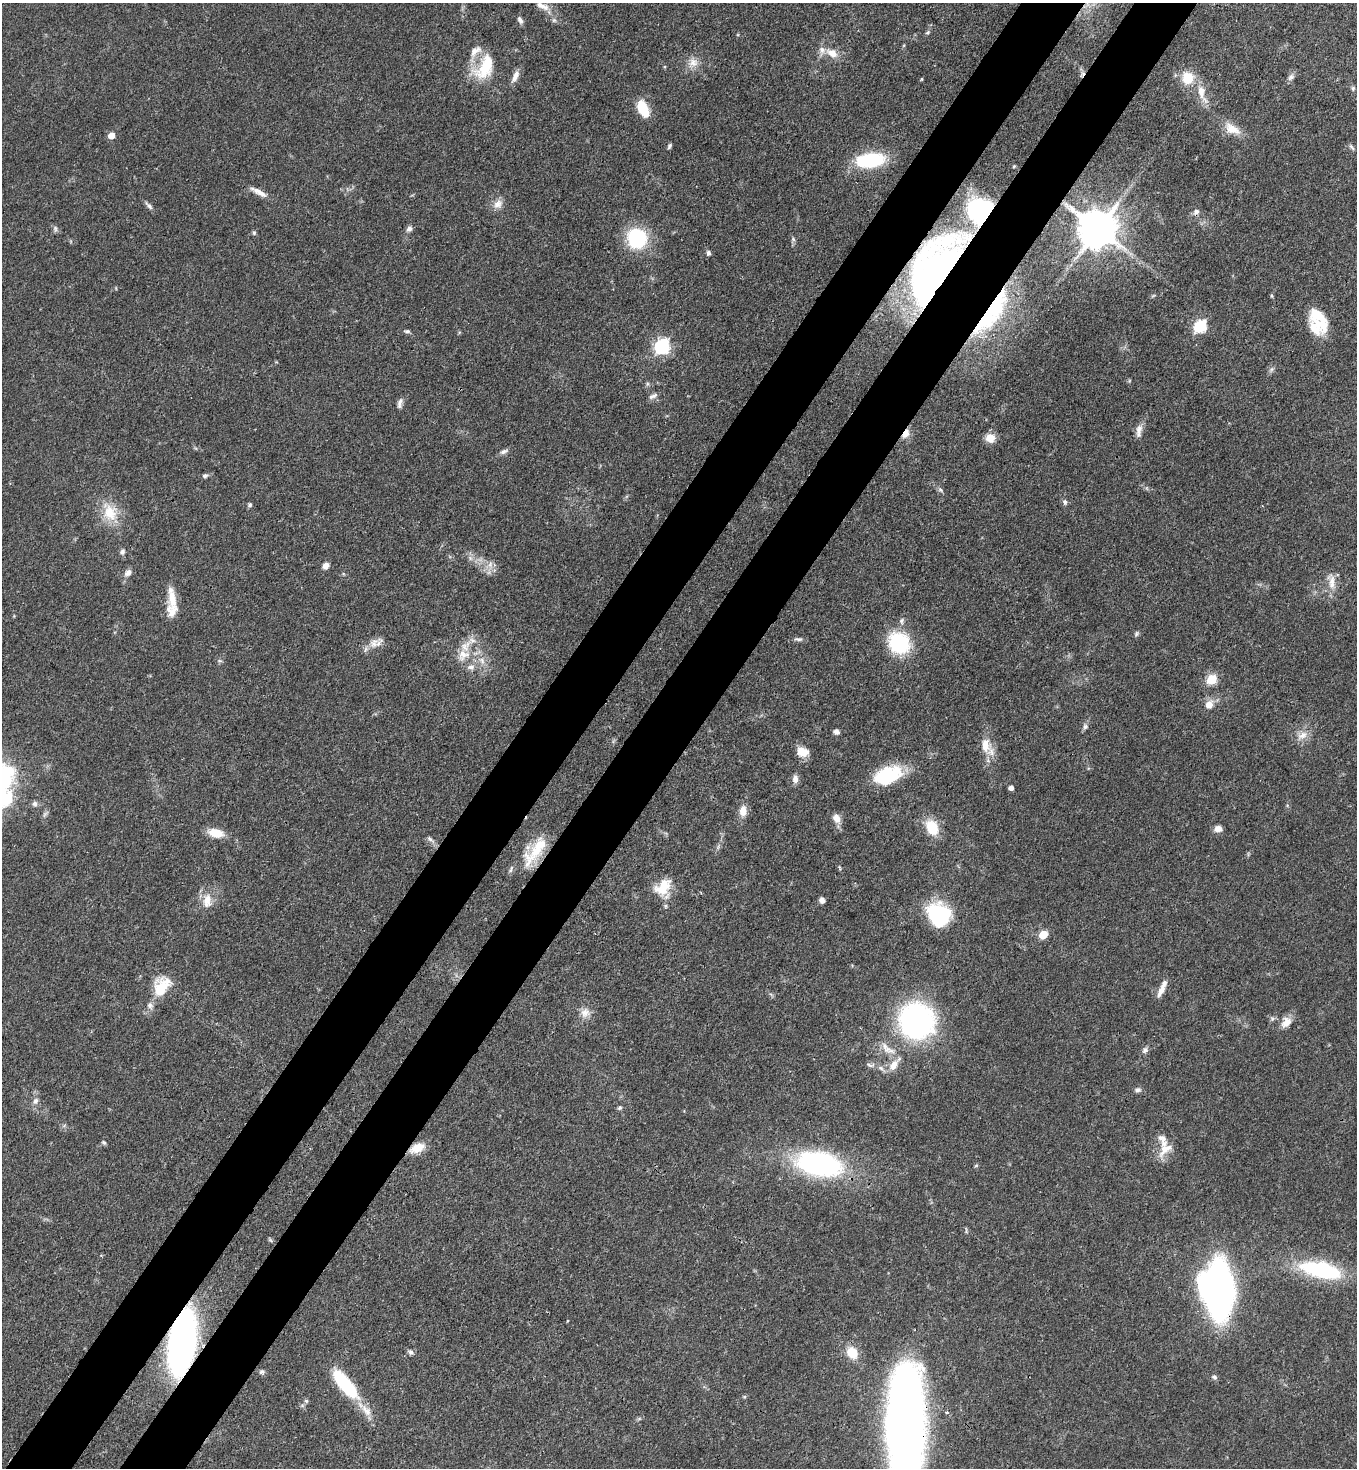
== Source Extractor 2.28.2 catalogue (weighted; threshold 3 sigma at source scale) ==
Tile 7 of 4 x 4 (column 3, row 2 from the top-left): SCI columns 2934-4288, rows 2993-4458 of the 6007 x 5985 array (HDU 1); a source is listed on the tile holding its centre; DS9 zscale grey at full resolution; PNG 1359 x 1470 px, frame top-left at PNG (2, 3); no overlay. Shown black and unused: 10% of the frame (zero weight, under 3 of 4 exposures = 7% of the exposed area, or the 3 px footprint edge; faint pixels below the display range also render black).
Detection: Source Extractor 2.28.2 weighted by HDU 2 'WHT'; one run over the whole footprint, this tile lists its part. Background 0.0745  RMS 0.0039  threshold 0.0175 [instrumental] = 3 sigma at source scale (4.5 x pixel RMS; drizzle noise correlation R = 1.50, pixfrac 1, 0.05/0.05 arcsec/px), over >= 5 px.
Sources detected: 137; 1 inside a brighter object's white glare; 1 cosmic-ray / hot-pixel residue — not listed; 15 inside a brighter listed object's ellipse — not listed separately; the other 120 listed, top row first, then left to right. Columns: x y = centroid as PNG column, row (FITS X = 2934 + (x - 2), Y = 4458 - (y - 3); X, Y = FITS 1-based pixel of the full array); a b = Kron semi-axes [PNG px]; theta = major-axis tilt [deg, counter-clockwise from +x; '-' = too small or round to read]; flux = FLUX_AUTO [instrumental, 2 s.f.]
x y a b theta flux
542 6 22 8 -26 3.7
520 20 10 5 -62 1.3
554 20 7 6 - 0.88
928 32 7 4 31 0.63
832 53 17 10 -33 5
693 63 15 13 46 4.1
485 67 36 21 60 16
515 76 17 6 65 2.9
1291 77 11 7 45 1.5
1187 78 12 11 - 10
922 79 4 3 - 0.36
1353 88 6 5 - 0.66
1201 92 24 9 -80 5.6
643 109 17 9 -63 13
1232 129 23 12 -30 5.9
111 135 5 5 - 5
669 146 6 4 65 0.76
1352 147 10 4 -47 0.85
870 160 22 11 6 37
1014 166 4 3 - 0.38
259 192 26 6 -28 3.5
498 204 15 10 43 3.2
149 205 14 5 -47 1.3
1196 212 11 7 55 1.6
55 228 8 5 -83 0.93
409 229 8 6 53 1.5
1098 229 11 11 - 1400
254 233 6 5 - 0.69
637 238 24 22 -63 24
793 239 7 5 -48 0.81
708 253 7 6 - 0.96
935 269 82 39 59 130
1272 295 6 3 -81 0.49
992 313 66 17 55 30
1319 318 32 17 -57 13
1201 326 7 6 - 50
407 331 9 5 -5 0.82
662 346 7 6 - 89
1271 369 8 6 56 1
647 384 6 4 72 0.62
653 396 14 6 28 1.6
400 402 12 7 60 1.6
1139 429 14 9 62 2.4
906 433 12 7 59 3.9
990 438 11 10 - 4.4
503 451 11 6 24 1.4
205 476 7 6 - 0.99
940 490 9 5 -45 1
1065 502 8 6 -79 1.1
250 505 6 5 - 0.79
110 512 28 19 -67 11
122 551 7 6 - 1.2
470 558 7 4 -72 0.99
490 564 9 6 70 1.9
325 566 8 6 44 2.4
128 573 9 7 41 2.1
1332 581 18 11 -71 4.4
172 597 29 10 -81 6.6
902 621 9 6 79 1.3
1136 634 7 5 76 0.79
798 639 12 5 -6 1.2
374 643 17 10 50 3.8
899 643 20 18 -43 31
463 655 19 16 30 7.2
220 661 7 4 -1 0.65
482 661 11 7 -62 2.8
1212 679 6 5 - 23
1209 704 9 8 - 3.7
1085 727 8 7 - 1.2
836 732 6 5 - 1.3
1302 735 16 10 28 3.9
985 745 23 13 -83 7.2
802 752 14 11 -21 5
888 775 30 17 20 23
795 779 10 7 86 2.2
1011 788 4 4 - 1.8
7 798 14 9 65 12
35 804 8 7 - 1.2
743 811 15 9 87 3.8
836 818 10 8 -61 3.7
932 827 17 13 -63 11
1218 829 8 6 1 2.6
216 833 15 9 -12 7.4
430 839 13 5 -35 1.4
535 851 47 17 49 15
840 867 8 2 -69 0.46
663 887 24 18 59 10
822 900 6 5 - 2
207 901 21 12 83 5.9
939 915 23 20 -32 31
1043 934 5 5 - 13
161 987 25 15 55 13
1161 990 18 7 61 3.1
585 1013 14 13 - 3.7
916 1021 31 29 -55 97
1286 1022 16 11 52 4
887 1049 27 10 -35 5.4
1145 1050 8 7 - 1.3
870 1065 14 6 -4 1.6
894 1065 16 10 63 4.6
1138 1090 9 6 12 1.1
35 1101 9 7 64 1.7
619 1108 7 6 - 0.76
104 1142 6 5 - 0.64
417 1148 17 10 23 6.4
1166 1149 24 12 42 5.6
819 1164 36 18 -11 95
976 1165 5 5 - 0.53
1321 1270 44 16 -12 39
1219 1290 34 21 -82 230
182 1342 39 15 81 250
411 1352 8 5 -12 1.1
852 1353 12 10 -51 8.9
262 1372 7 6 - 1
1214 1377 7 6 - 0.94
345 1384 33 11 -50 32
306 1401 6 5 - 0.67
366 1411 21 10 -51 4.9
947 1413 4 4 - 0.74
905 1425 83 26 89 480
Overlapping masked pixels (flux is a lower limit): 9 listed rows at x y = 1196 212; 935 269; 992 313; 906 433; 535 851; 417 1148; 1219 1290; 182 1342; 905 1425
Isophote crosses this tile's border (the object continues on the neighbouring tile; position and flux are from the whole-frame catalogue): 2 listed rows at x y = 542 6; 905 1425